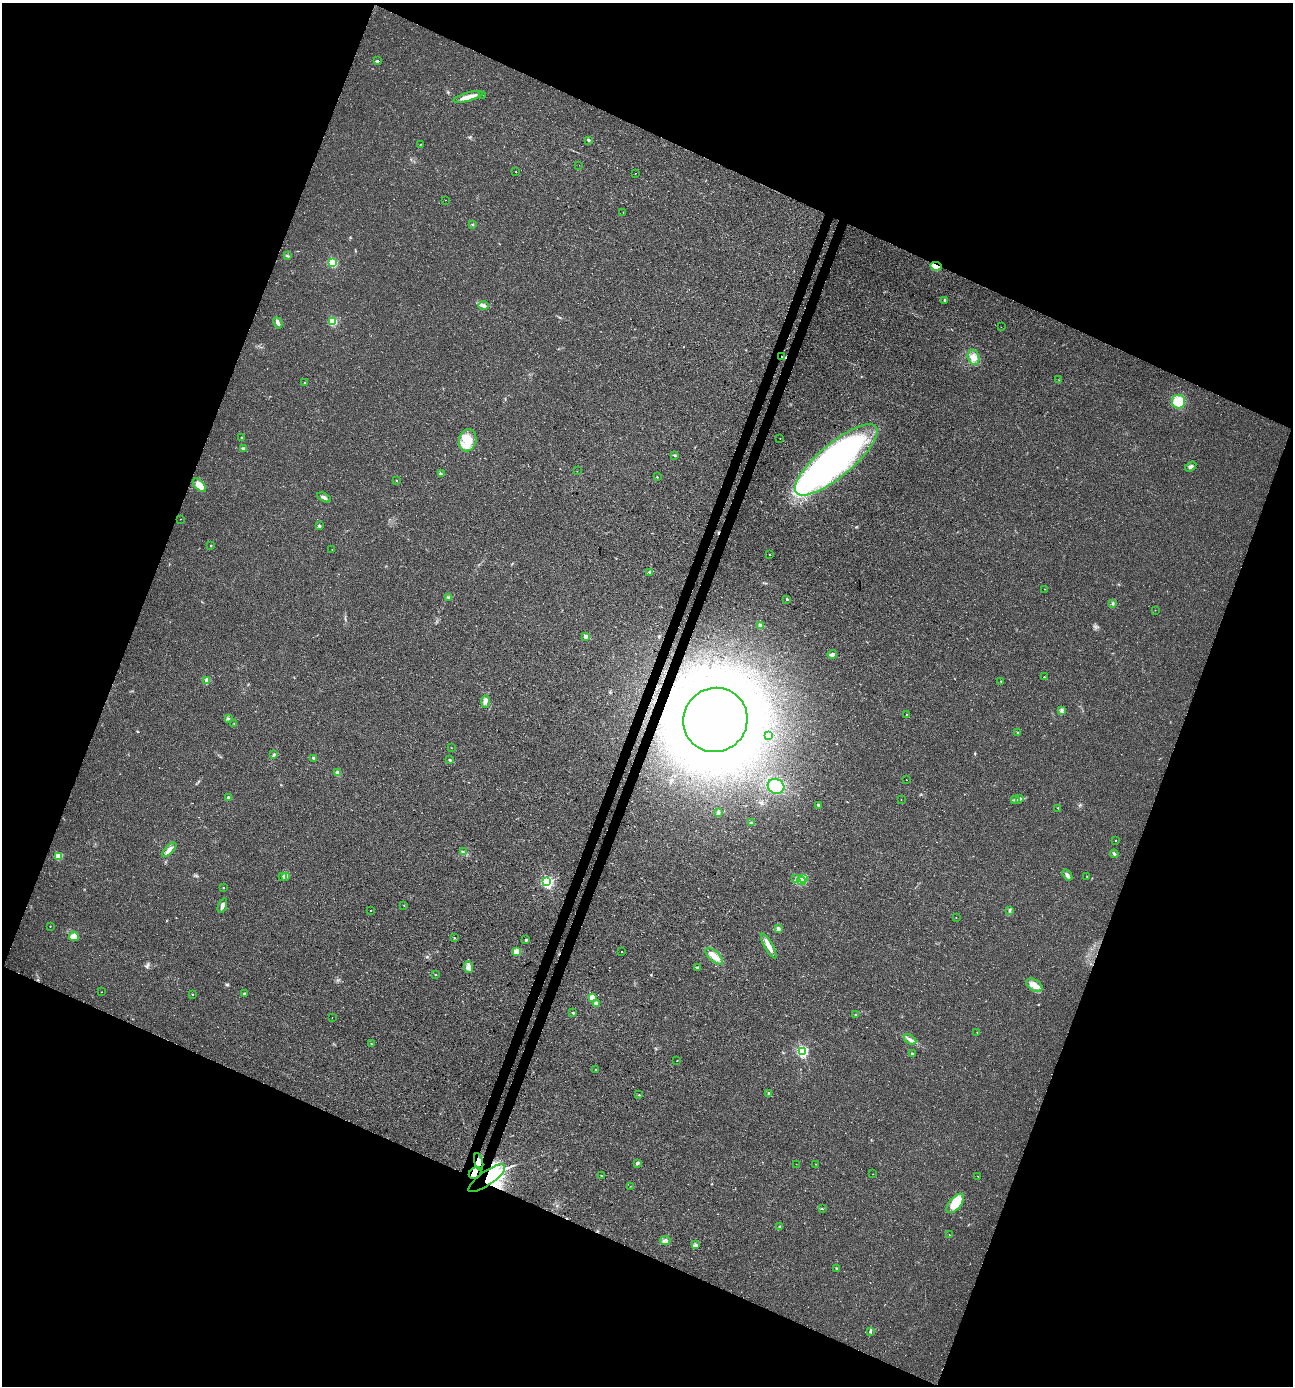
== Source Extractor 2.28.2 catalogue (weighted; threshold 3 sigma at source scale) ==
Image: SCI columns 262-5424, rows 33-5568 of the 5751 x 5592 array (HDU 1 of 3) = the unmasked area's bounding box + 8 px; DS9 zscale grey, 4 x 4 block average (1 PNG px = mean of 4 x 4 image px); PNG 1295 x 1388 px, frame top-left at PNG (2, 3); each listed source drawn as its Kron ellipse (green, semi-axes under 4 px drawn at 4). Shown black and unused: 43% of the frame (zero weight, under 3 of 4 exposures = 5% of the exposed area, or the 3 px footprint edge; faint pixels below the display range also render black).
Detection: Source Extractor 2.28.2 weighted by HDU 2 'WHT'. Background 0.0184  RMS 0.0068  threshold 0.0304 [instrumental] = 3 sigma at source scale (4.5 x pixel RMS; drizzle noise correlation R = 1.50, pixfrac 1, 0.0396/0.0396 arcsec/px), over >= 5 px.
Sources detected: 160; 7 inside a brighter object's white glare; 3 cosmic-ray / hot-pixel residue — neither listed nor drawn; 1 coinciding with a brighter row at this scale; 5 inside a brighter listed object's ellipse — not listed separately; the other 144 listed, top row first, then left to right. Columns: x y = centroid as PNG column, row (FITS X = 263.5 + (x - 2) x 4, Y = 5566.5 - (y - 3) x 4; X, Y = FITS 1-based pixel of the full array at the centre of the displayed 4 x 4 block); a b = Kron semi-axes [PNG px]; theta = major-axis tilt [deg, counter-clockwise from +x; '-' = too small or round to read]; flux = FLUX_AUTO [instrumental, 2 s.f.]
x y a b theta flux
377 61 3 2 - 6.4
482 95 2 2 - 1
468 97 15 3 16 43
589 140 2 2 - 19
421 144 2 2 - 1.7
579 165 2 2 - 1.7
516 172 2 2 - 2.1
635 173 2 2 - 1.9
445 200 2 2 - 1.8
623 213 2 2 - 1.1
472 225 2 2 - 2.6
287 256 2 2 - 2.3
332 263 2 2 - 330
936 266 5 3 - 44
944 300 3 2 - 3.5
483 306 5 3 - 12
333 322 2 2 - 260
278 323 6 3 -64 14
1001 327 2 2 - 0.69
782 357 3 2 - 2.9
973 357 8 5 -74 24
1059 380 2 2 - 0.86
304 383 2 2 - 4.1
1178 402 7 6 - 64
241 437 2 2 - 3.2
780 438 2 2 - 4.7
468 440 11 8 76 58
243 449 3 2 - 3.5
674 455 3 2 - 3.5
836 460 52 17 40 1100
1191 467 6 3 33 9
577 471 2 2 - 0.74
441 473 3 2 - 2.9
657 477 2 2 - 3.6
397 480 2 2 - 1.8
199 485 8 4 -46 44
324 497 7 3 -26 10
180 519 2 2 - 1
319 526 2 2 - 23
211 546 2 2 - 1.4
332 550 2 2 - 2.1
769 555 2 2 - 3.6
650 572 3 2 - 3.5
1044 589 2 2 - 1.4
448 597 3 2 - 5
787 599 2 2 - 12
1113 603 2 2 - 3.1
1155 610 2 2 - 1.1
760 625 2 2 - 41
586 636 2 2 - 42
832 654 5 2 - 17
1044 677 2 2 - 5.2
207 681 2 2 - 110
1001 681 2 2 - 2.3
485 701 6 4 90 14
1062 710 4 4 - 8.2
906 714 2 2 - 1.9
228 718 2 2 - 1.7
715 720 32 31 - 3100
234 723 2 2 - 1.7
1018 733 2 2 - 13
769 736 2 2 - 1.7
451 748 2 2 - 0.82
273 755 3 3 - 5
313 758 2 2 - 15
450 760 2 2 - 15
338 773 3 3 - 12
906 780 2 2 - 1.2
776 786 8 7 - 100
229 798 2 2 - 47
1019 799 4 2 - 4.8
901 800 2 2 - 1
1015 800 4 2 - 6
818 805 3 2 - 5.3
1058 808 2 2 - 2.7
718 813 2 2 - 1.7
751 823 3 3 - 4.8
1116 841 2 2 - 1.6
169 850 9 3 46 19
463 852 2 2 - 2.2
1114 854 4 2 - 8.5
58 856 2 2 - 170
1067 875 6 3 -53 12
285 876 2 2 - 3.5
1087 876 2 2 - 0.83
283 877 2 2 - 3.7
796 879 4 2 - 4.4
804 879 2 2 - 2.1
801 881 4 2 - 5.9
547 882 2 2 - 760
223 888 2 2 - 4.3
404 905 2 2 - 1.2
222 906 8 3 70 14
1009 910 3 2 - 4.4
371 911 2 2 - 3
956 918 2 2 - 2.2
50 926 2 2 - 1.7
778 929 2 2 - 44
74 936 5 4 - 15
454 938 3 2 - 1.4
526 940 2 2 - 18
769 946 14 3 -61 30
516 951 2 2 - 120
622 952 2 2 - 1.9
714 956 11 5 -42 34
468 967 6 4 -85 16
697 967 3 2 - 4.4
436 975 2 2 - 2.1
1034 985 9 5 -35 28
102 992 2 2 - 1
192 994 2 2 - 3.4
244 994 3 2 - 4
592 998 2 2 - 95
596 1004 2 2 - 54
573 1013 2 2 - 17
855 1015 2 2 - 3.5
332 1017 2 2 - 2.7
977 1032 3 2 - 1.4
910 1039 7 3 -30 13
371 1043 2 2 - 1.3
803 1051 2 2 - 670
912 1054 2 2 - 29
677 1061 2 2 - 1.6
596 1069 2 2 - 4.5
769 1093 2 2 - 14
639 1095 2 2 - 2.6
479 1162 9 2 -76 21
637 1163 3 3 - 5.2
796 1164 2 2 - 0.64
816 1164 2 2 - 1.1
475 1173 7 5 35 24
873 1174 2 2 - 1.2
602 1176 3 2 - 2.6
978 1176 2 2 - 2.3
487 1178 22 7 35 530
630 1186 2 2 - 0.64
955 1203 12 6 50 50
822 1209 2 2 - 2.1
780 1227 3 3 - 6.3
949 1235 2 2 - 1.9
665 1241 5 4 - 11
696 1245 2 2 - 11
837 1268 3 2 - 3.8
871 1331 3 2 - 4.5
Overlapping masked pixels (flux is a lower limit): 5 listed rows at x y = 936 266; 782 357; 479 1162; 475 1173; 487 1178
Diffuse or blended objects may show on this block-average render without a row.